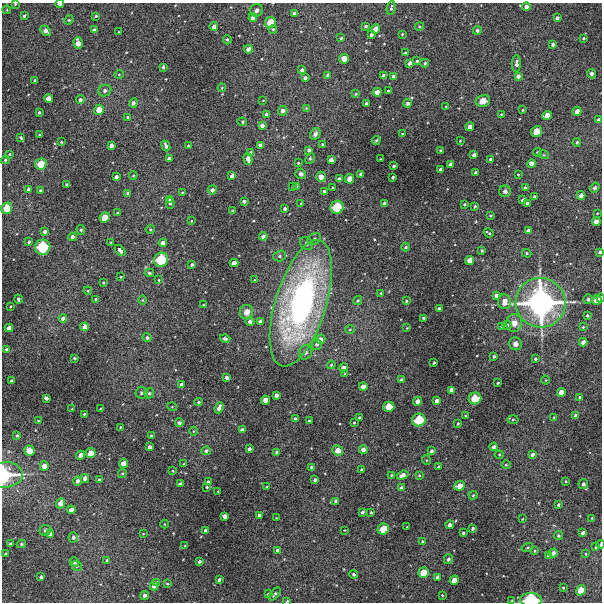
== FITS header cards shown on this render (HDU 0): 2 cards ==
NAXIS1  =                  600 / Width of image
NAXIS2  =                  600 / Height of image

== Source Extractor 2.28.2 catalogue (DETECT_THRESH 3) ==
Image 600 x 600 px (HDU 0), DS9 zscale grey, 1 PNG px = 1 image px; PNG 604 x 604 px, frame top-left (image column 1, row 600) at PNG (2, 3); each listed source drawn as its Kron ellipse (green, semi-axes under 4 px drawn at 4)
Background 4560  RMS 190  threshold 573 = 3 sigma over >= 5 px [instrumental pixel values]
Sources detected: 370; all 370 listed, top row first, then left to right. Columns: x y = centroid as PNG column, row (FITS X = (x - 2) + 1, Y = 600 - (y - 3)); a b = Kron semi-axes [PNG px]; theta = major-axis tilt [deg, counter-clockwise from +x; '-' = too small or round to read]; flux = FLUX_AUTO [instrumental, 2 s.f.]
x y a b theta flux
15 4 3 3 - 1.4e+04
60 4 4 2 - 6.2e+04
526 7 4 4 - 7.3e+04
391 8 7 3 81 2.4e+04
7 10 4 3 - 1.1e+04
257 10 6 6 - 4.4e+04
294 13 3 3 - 2.2e+04
24 16 4 3 - 2.6e+04
96 16 4 3 - 1.9e+04
253 18 4 4 - 8.6e+04
557 18 4 3 - 4.1e+04
69 20 5 4 - 1.4e+04
270 22 5 5 - 2.4e+05
214 26 4 4 - 5.9e+04
366 26 3 3 - 1.9e+04
419 26 4 4 - 1.5e+04
273 29 4 4 - 1.6e+04
375 29 5 4 - 1.1e+05
94 30 4 3 - 4.8e+04
477 30 4 4 - 3.4e+04
46 31 6 4 -50 6.6e+04
119 32 3 2 - 1.0e+04
402 34 3 2 - 1.2e+04
371 35 4 3 - 3.9e+04
341 38 3 3 - 1.7e+04
583 38 3 3 - 1.6e+04
227 40 5 4 - 1.7e+04
78 43 6 4 -74 1.1e+05
553 44 4 3 - 3.3e+04
248 49 4 4 - 7.0e+04
406 53 3 3 - 3.0e+04
344 59 5 5 - 1.6e+05
417 61 4 4 - 1.9e+04
410 63 4 3 - 5.3e+04
425 63 4 4 - 2.3e+04
516 63 8 4 88 5.1e+04
163 67 3 3 - 2.5e+04
302 70 4 4 - 4.3e+04
119 74 5 3 - 1.2e+04
591 74 5 4 - 5.3e+04
328 75 4 4 - 5.0e+04
384 76 4 4 - 7.1e+04
393 76 3 3 - 3.6e+04
518 76 4 4 - 5.2e+04
305 78 4 4 - 4.7e+04
35 81 4 3 - 3.4e+04
222 88 4 3 - 1.1e+04
105 91 6 5 - 4.3e+04
388 91 4 4 - 1.7e+04
377 92 4 4 - 1.0e+05
356 94 3 3 - 1.4e+04
49 98 4 4 - 1.1e+05
80 100 4 4 - 3.1e+04
263 100 3 2 - 8.8e+03
483 101 7 6 - 1.1e+05
133 103 4 4 - 3.6e+04
407 103 4 4 - 3.8e+04
366 104 3 3 - 3.4e+04
446 107 4 3 - 9.3e+03
306 108 3 3 - 1.0e+04
99 110 5 5 - 1.7e+05
523 110 3 2 - 1.3e+04
283 111 5 4 - 5.1e+04
577 111 5 4 - 9.3e+04
39 112 3 3 - 2.4e+04
267 114 4 4 - 5.8e+04
501 114 3 2 - 1.2e+04
547 115 5 4 - 1.3e+05
128 117 3 3 - 2.0e+04
599 120 4 4 - 5.8e+04
242 122 5 4 - 1.6e+04
262 126 4 4 - 6.3e+04
470 127 4 4 - 8.4e+04
537 131 6 5 - 2.2e+05
315 134 6 5 - 5.3e+04
402 134 3 2 - 8.7e+03
39 135 3 3 - 1.5e+04
21 137 4 3 - 1.6e+04
376 140 4 3 - 1.7e+04
460 141 3 3 - 9.0e+03
61 142 3 2 - 1.3e+04
577 142 4 4 - 2.4e+04
111 145 4 3 - 6.0e+04
260 145 4 3 - 4.7e+04
323 145 4 4 - 2.2e+04
166 146 5 3 - 3.9e+04
188 146 4 3 - 1.4e+04
309 150 4 4 - 4.7e+04
441 151 4 3 - 4.0e+04
537 152 4 3 - 1.4e+04
251 153 4 4 - 6.1e+04
10 154 3 3 - 1.3e+04
474 155 4 3 - 4.7e+04
544 155 5 3 - 1.3e+04
169 158 4 3 - 3.5e+04
310 158 5 4 - 1.6e+04
248 159 6 4 -75 8.3e+04
380 159 2 2 - 8.7e+03
490 159 3 3 - 1.8e+04
5 160 4 4 - 2.1e+04
331 160 4 4 - 6.7e+04
298 163 3 3 - 1.3e+04
41 164 6 5 - 2.8e+05
451 164 4 4 - 6.5e+04
531 164 4 4 - 9.4e+04
394 166 3 3 - 2.4e+04
440 170 4 3 - 5.0e+04
476 173 3 3 - 3.4e+04
301 174 5 5 - 3.8e+04
361 174 4 3 - 4.0e+04
518 174 3 3 - 1.3e+04
133 175 4 3 - 1.3e+04
232 176 4 3 - 5.6e+04
116 177 4 3 - 5.5e+04
321 177 5 5 - 1.2e+05
393 177 3 3 - 2.3e+04
339 179 4 4 - 5.0e+04
350 179 5 4 - 1.3e+05
67 184 3 3 - 1.9e+04
293 186 3 2 - 1.1e+04
296 186 4 3 - 1.4e+04
333 188 3 2 - 1.2e+04
525 188 3 3 - 3.6e+04
595 188 5 4 - 3.1e+04
29 189 4 3 - 4.1e+04
41 190 3 3 - 2.4e+04
212 190 4 4 - 5.7e+04
324 191 3 3 - 2.2e+04
505 191 6 5 - 3.5e+04
182 192 3 2 - 1.1e+04
128 193 4 3 - 2.4e+04
581 195 4 4 - 7.6e+04
534 197 4 3 - 1.9e+04
169 199 4 3 - 2.7e+04
523 200 4 4 - 5.7e+04
244 201 4 3 - 3.3e+04
170 203 5 3 - 2.6e+04
301 203 3 2 - 8.8e+03
527 203 3 3 - 3.0e+04
385 204 4 3 - 4.4e+04
464 204 3 2 - 1.7e+04
475 206 3 3 - 1.7e+04
337 207 7 6 - 4.0e+05
7 208 6 5 - 2.5e+05
285 209 3 3 - 3.1e+04
232 211 4 3 - 1.6e+04
118 213 3 3 - 2.5e+04
597 213 4 3 - 9.6e+03
490 215 3 3 - 1.6e+04
105 218 5 5 - 2.0e+05
191 221 4 3 - 9.0e+03
596 222 4 4 - 1.0e+05
150 229 4 4 - 1.4e+04
81 230 5 4 - 1.7e+04
528 231 4 4 - 6.4e+04
45 232 4 3 - 4.3e+04
489 233 5 2 - 2.0e+04
263 236 4 3 - 4.8e+04
72 237 4 3 - 4.8e+04
314 239 7 5 34 3.9e+04
29 242 4 3 - 2.0e+04
111 243 3 2 - 1.3e+04
163 243 4 4 - 8.9e+04
307 243 7 5 -46 2.8e+04
43 247 8 7 - 5.8e+05
406 247 4 3 - 2.2e+04
120 250 6 4 -42 5.4e+04
482 251 3 3 - 1.9e+04
600 252 3 3 - 2.8e+04
527 253 5 4 - 1.7e+04
280 256 6 5 - 2.8e+04
161 260 7 7 - 4.9e+05
470 260 4 4 - 1.2e+05
234 263 4 4 - 1.0e+05
192 265 3 3 - 2.5e+04
149 273 5 4 - 1.8e+04
121 277 3 2 - 1.3e+04
159 280 3 2 - 1.2e+04
254 280 3 3 - 1.1e+04
104 283 3 3 - 1.6e+04
88 291 4 3 - 1.3e+04
381 293 4 3 - 1.3e+04
496 295 4 4 - 5.6e+04
600 298 4 3 - 6.1e+04
18 299 5 3 - 2.5e+04
96 299 3 3 - 2.9e+04
588 299 5 5 - 3.5e+04
143 300 5 3 - 1.2e+04
358 300 5 4 - 1.7e+04
597 300 5 4 - 1.5e+05
406 301 3 3 - 1.5e+04
505 302 7 6 - 1.5e+05
301 303 65 25 73 4.6e+06
541 303 25 24 - 4.1e+06
204 305 2 2 - 1.1e+04
10 306 3 2 - 1.4e+04
439 308 3 3 - 1.9e+04
247 312 7 6 - 9.5e+04
587 316 3 3 - 1.9e+04
63 318 4 3 - 4.6e+04
424 318 3 3 - 2.0e+04
260 321 3 3 - 3.1e+04
250 322 4 4 - 5.1e+04
514 323 9 8 - 1.0e+05
507 325 5 4 - 4.6e+04
502 326 4 3 - 3.8e+04
84 327 4 4 - 8.3e+04
583 327 4 4 - 1.4e+04
9 328 4 4 - 8.2e+04
407 328 3 3 - 8.8e+03
350 329 5 3 - 1.4e+04
147 337 4 4 - 3.2e+04
225 339 5 3 - 3.2e+04
321 339 5 4 - 8.6e+04
583 342 4 4 - 7.0e+04
317 344 5 5 - 4.3e+04
515 344 6 6 - 5.5e+04
7 350 4 4 - 3.8e+04
306 352 7 6 - 4.1e+04
494 356 4 3 - 2.0e+04
74 358 3 3 - 2.1e+04
535 359 3 3 - 2.9e+04
434 363 3 2 - 1.8e+04
331 365 4 4 - 1.7e+04
343 368 4 4 - 6.0e+04
345 374 4 4 - 1.6e+04
227 377 4 3 - 4.3e+04
401 380 4 3 - 3.6e+04
546 380 4 3 - 8.8e+03
11 381 3 3 - 2.3e+04
498 383 3 2 - 1.9e+04
182 385 4 3 - 5.6e+04
363 386 4 4 - 7.3e+04
451 390 4 4 - 7.3e+04
561 392 4 4 - 1.2e+05
141 393 6 6 - 2.5e+04
149 393 5 4 - 2.4e+04
276 395 4 4 - 5.6e+04
580 397 4 3 - 2.2e+04
46 398 4 3 - 4.7e+04
475 398 6 5 - 3.1e+05
266 400 4 4 - 1.2e+05
417 401 4 4 - 7.9e+04
437 401 4 4 - 5.8e+04
198 402 4 3 - 2.4e+04
172 407 5 3 - 1.2e+04
389 407 5 5 - 2.2e+05
219 408 6 3 68 7.4e+04
72 409 3 3 - 1.2e+04
100 409 3 2 - 8.4e+03
84 414 3 3 - 1.3e+04
466 416 3 3 - 1.9e+04
576 416 4 4 - 3.5e+04
359 417 3 2 - 1.0e+04
554 417 4 3 - 9.9e+03
295 419 4 3 - 2.8e+04
419 420 7 6 - 4.1e+05
513 420 5 4 - 1.7e+04
38 421 2 2 - 9.9e+03
309 421 3 3 - 1.5e+04
354 422 3 2 - 1.1e+04
179 423 4 4 - 3.8e+04
458 424 3 3 - 1.4e+04
120 427 3 2 - 8.7e+03
242 430 4 4 - 4.9e+04
194 431 4 3 - 1.1e+04
17 436 3 3 - 1.9e+04
151 436 3 3 - 2.0e+04
150 447 4 3 - 5.0e+04
494 447 4 4 - 4.3e+04
249 449 4 3 - 4.6e+04
363 450 4 4 - 7.7e+04
29 451 5 5 - 1.8e+05
206 451 5 4 - 2.8e+04
338 451 5 5 - 1.2e+05
432 451 3 3 - 3.0e+04
277 452 4 3 - 3.3e+04
91 453 5 4 - 1.5e+05
532 454 4 3 - 3.9e+04
81 455 4 4 - 8.3e+04
499 455 4 4 - 1.3e+04
426 460 5 3 - 1.1e+04
123 463 4 4 - 1.0e+05
184 464 3 2 - 9.1e+03
506 465 4 4 - 1.3e+04
44 466 5 4 - 1.0e+05
438 466 3 2 - 1.2e+04
312 467 3 3 - 2.8e+04
361 469 4 3 - 1.4e+04
173 471 3 3 - 1.0e+04
122 473 4 4 - 1.8e+04
5 475 17 13 8 6.3e+05
391 475 3 3 - 1.2e+04
403 475 6 4 20 7.9e+04
419 475 4 3 - 1.4e+04
85 478 4 4 - 6.1e+04
99 479 4 3 - 1.7e+04
315 480 4 3 - 3.5e+04
77 481 5 4 - 5.2e+04
566 481 3 2 - 1.2e+04
208 482 4 3 - 2.6e+04
180 484 4 3 - 4.4e+04
583 484 5 5 - 3.8e+04
459 486 5 4 - 1.4e+05
207 487 3 3 - 1.4e+04
266 487 3 2 - 8.9e+03
401 488 4 4 - 4.1e+04
218 491 3 2 - 1.0e+04
473 495 4 4 - 1.4e+04
336 501 4 4 - 3.9e+04
60 503 5 4 - 1.2e+05
558 505 3 3 - 2.1e+04
71 510 4 4 - 9.4e+04
362 512 3 3 - 3.1e+04
371 512 3 3 - 1.9e+04
259 515 3 3 - 2.8e+04
225 516 4 4 - 6.3e+04
276 518 2 2 - 8.0e+03
592 518 3 2 - 7.9e+03
522 519 2 2 - 9.2e+03
164 524 4 3 - 8.8e+03
450 525 4 4 - 6.1e+04
407 527 3 2 - 6.7e+03
473 528 4 3 - 2.6e+04
383 529 6 5 - 2.6e+05
45 530 5 5 - 2.5e+04
205 530 3 3 - 3.2e+04
344 530 3 2 - 8.2e+03
463 533 3 3 - 2.1e+04
583 533 4 3 - 4.5e+04
50 534 4 4 - 5.8e+04
143 534 3 2 - 8.5e+03
558 536 5 4 - 2.1e+04
73 537 5 4 - 3.7e+04
423 542 4 4 - 2.4e+04
11 544 4 3 - 3.9e+04
21 544 4 3 - 1.8e+04
601 544 4 2 - 2.2e+04
185 546 3 2 - 1.1e+04
527 547 6 3 19 1.3e+04
596 547 3 3 - 1.7e+04
277 550 3 3 - 3.5e+04
535 551 3 3 - 1.1e+04
553 553 4 4 - 6.0e+04
6 554 3 2 - 1.9e+04
586 554 3 3 - 1.1e+04
548 556 4 3 - 3.0e+04
448 559 5 4 - 2.9e+04
107 560 4 4 - 1.9e+04
199 561 3 3 - 2.9e+04
74 562 5 4 - 2.9e+04
77 566 5 4 - 2.0e+04
423 573 5 5 - 2.2e+05
354 574 4 4 - 2.7e+04
41 577 4 3 - 3.6e+04
437 577 4 3 - 4.0e+04
219 579 3 3 - 2.4e+04
454 580 5 4 - 1.3e+05
157 583 4 3 - 4.6e+04
167 584 3 3 - 1.3e+04
154 586 4 4 - 5.5e+04
563 588 3 2 - 1.3e+04
581 590 5 4 - 1.7e+05
268 594 3 3 - 1.8e+04
275 594 7 3 50 2.3e+04
145 595 4 4 - 5.2e+04
442 595 3 3 - 1.1e+04
531 600 11 7 -1 7.6e+05
287 601 3 3 - 1.2e+04
512 601 3 3 - 1.3e+04
At the frame edge (FLAGS 8, measured only in part): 10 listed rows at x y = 15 4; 60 4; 599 120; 600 252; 600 298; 5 475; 601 544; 531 600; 287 601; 512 601

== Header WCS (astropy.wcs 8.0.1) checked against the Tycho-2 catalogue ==
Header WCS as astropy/WCSLIB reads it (CRVAL/CRPIX/CD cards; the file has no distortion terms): RA---TAN/DEC--TAN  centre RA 21:11:20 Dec -64:02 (317.83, -64.03 deg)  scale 2 arcsec/px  FOV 20.0' x 20.0'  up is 0 deg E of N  parity normal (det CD < 0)
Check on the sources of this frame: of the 60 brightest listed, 6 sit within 2.7 arcsec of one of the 6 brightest Tycho-2 stars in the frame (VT <= 12.72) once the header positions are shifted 1.04 arcsec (0.71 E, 0.76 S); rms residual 0.91 arcsec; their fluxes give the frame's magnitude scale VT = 25.54 - 2.5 log10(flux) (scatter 0.36 mag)
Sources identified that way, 6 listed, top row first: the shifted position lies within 2.7 arcsec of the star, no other Tycho-2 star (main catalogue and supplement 1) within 5.4 arcsec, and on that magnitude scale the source's flux lands within +1.5 / -3 mag of the star's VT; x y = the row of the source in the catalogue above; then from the Tycho-2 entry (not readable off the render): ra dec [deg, ICRS J2000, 3 dp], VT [Tycho-2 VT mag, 2 dp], TYC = Tycho-2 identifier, HIP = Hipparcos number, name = IAU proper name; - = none
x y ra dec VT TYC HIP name
41 164 318.164 -63.948 12.72 9110-207-1 - -
337 207 317.789 -63.973 11.96 9110-253-1 - -
43 247 318.163 -63.994 10.87 9110-191-1 - -
161 260 318.012 -64.002 11.59 9110-1297-1 - -
541 303 317.531 -64.025 6.95 9110-815-1 104501 -
531 600 317.542 -64.191 10.54 9110-449-1 - -